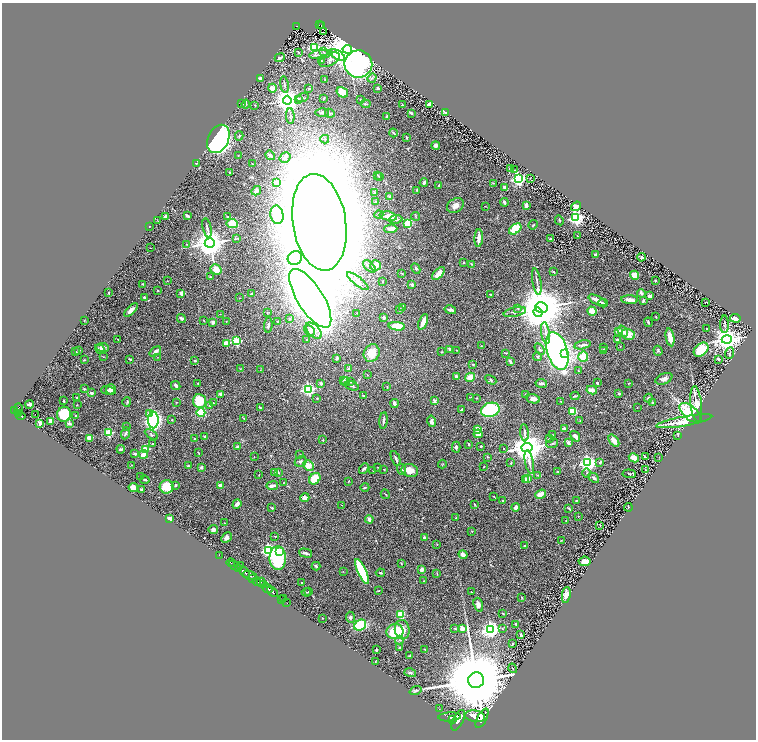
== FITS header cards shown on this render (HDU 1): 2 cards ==
NAXIS1  =                 1508
NAXIS2  =                 1475

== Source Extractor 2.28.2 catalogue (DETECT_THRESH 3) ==
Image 1508 x 1475 px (HDU 1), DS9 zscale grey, zoomed out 1/2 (1 PNG px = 2 x 2 image px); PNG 758 x 742 px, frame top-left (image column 1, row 1474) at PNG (2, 3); each listed source drawn as its Kron ellipse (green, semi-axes under 4 px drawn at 4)
Background 0.72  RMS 0.031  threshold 0.0922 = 3 sigma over >= 5 px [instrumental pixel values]
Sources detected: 480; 24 cannot appear on this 1/2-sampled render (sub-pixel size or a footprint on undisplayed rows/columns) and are neither listed nor drawn; the other 456 listed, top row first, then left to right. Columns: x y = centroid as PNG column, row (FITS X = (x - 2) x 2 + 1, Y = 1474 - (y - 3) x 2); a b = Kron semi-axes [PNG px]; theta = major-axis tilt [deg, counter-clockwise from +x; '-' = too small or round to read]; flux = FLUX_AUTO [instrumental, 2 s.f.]
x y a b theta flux
320 24 3 2 - 110
297 26 4 2 - 87
322 26 3 2 - 36
323 32 2 1 - 3.8
314 48 3 3 - 710
347 49 4 4 - 28000
324 51 3 3 - 6.4
298 52 3 1 - 4.5
321 54 12 3 7 20
337 55 8 4 -29 310
280 58 5 3 - 13
330 60 11 6 28 21
322 61 2 2 - 2.4
358 64 14 13 - 1700
260 78 3 3 - 16
372 78 5 3 - 8.9
325 79 3 2 - 2.8
284 85 8 2 -81 8
272 88 4 3 - 33
309 88 3 2 - 7.4
378 88 2 2 - 13
342 92 6 4 -32 77
302 97 6 2 15 7.4
324 98 3 2 - 6.3
287 100 4 4 - 5900
299 100 3 3 - 15
360 100 3 2 - 2.9
241 104 2 2 - 2.3
246 104 4 3 - 6.2
365 104 5 3 - 7.3
255 105 2 2 - 2.5
402 105 2 2 - 3.1
430 105 4 3 - 38
445 112 4 2 - 16
322 113 7 4 -1 13
330 113 5 3 - 7.4
411 113 4 2 - 8.1
290 116 8 3 -88 9.3
387 117 3 3 - 8.7
394 133 4 2 - 7
239 136 4 3 - 6.2
407 138 3 2 - 4.6
218 139 15 10 64 2300
325 139 4 3 - 7.8
436 145 4 3 - 19
270 155 5 2 - 14
238 156 2 2 - 2.5
285 157 6 5 - 19
196 163 2 2 - 3.1
252 164 2 1 - 2.4
510 168 3 2 - 7.8
515 170 3 2 - 2.5
230 173 3 2 - 7.2
377 175 3 2 - 3.9
379 177 2 2 - 2
530 178 2 1 - 3.1
518 179 4 4 - 1400
276 182 2 2 - 120
424 183 4 2 - 19
493 183 3 2 - 3.2
439 185 2 2 - 19
505 188 4 3 - 20
417 190 3 2 - 3.7
256 191 5 4 - 16
375 192 2 2 - 15
390 196 4 3 - 4.5
376 202 2 2 - 7.3
504 202 4 2 - 13
526 205 4 3 - 22
455 206 9 6 32 33
485 206 3 1 - 2.2
576 206 5 3 - 50
379 214 4 3 - 7.3
277 215 9 6 -78 230
166 216 3 2 - 15
187 216 4 2 - 13
388 216 9 4 -11 61
416 216 4 2 - 4.5
228 217 3 3 - 5.2
576 218 4 4 - 1500
396 219 6 4 7 12
559 220 5 3 - 5.7
158 221 2 2 - 2
319 222 49 26 -81 47000
408 223 4 3 - 330
232 224 5 4 - 90
533 225 5 2 - 4.1
149 226 2 1 - 3.8
207 228 10 2 -77 12
391 229 6 3 1 41
515 229 7 4 38 220
578 236 3 2 - 1.9
237 238 3 2 - 3.6
479 238 9 3 87 46
551 239 3 2 - 10
210 243 5 4 - 12000
186 244 2 2 - 2.4
150 248 2 1 - 2.2
595 254 3 3 - 9.1
641 257 4 3 - 8.6
295 258 7 6 - 32
463 262 3 2 - 3.9
472 264 3 2 - 3
375 265 5 5 - 58
369 266 8 2 -43 9.4
416 268 5 3 - 8.2
216 269 6 5 - 52
553 272 2 2 - 4
401 273 4 2 - 4.4
438 274 8 4 48 43
635 275 4 4 - 91
210 277 3 2 - 2.7
655 280 2 2 - 5.3
167 281 2 2 - 1.9
358 281 13 4 -38 27
537 281 13 2 -80 15
382 282 2 1 - 2.4
143 284 3 2 - 2.8
412 285 3 2 - 16
158 290 3 2 - 3.3
108 293 2 2 - 4.5
181 293 4 2 - 34
641 293 4 3 - 16
251 294 3 2 - 6.4
491 294 3 2 - 4.7
650 296 3 2 - 23
144 298 4 3 - 9.4
239 298 2 1 - 2.3
310 298 34 13 -58 13000
597 300 10 3 -26 33
630 300 8 3 -4 39
643 301 4 3 - 8.3
603 303 5 2 - 4.9
706 303 3 1 - 1.9
403 307 4 3 - 7.2
541 307 6 5 - 30000
518 308 3 3 - 5.3
400 309 4 3 - 7.2
131 310 9 4 43 29
450 310 6 3 -14 18
592 311 5 3 - 84
515 312 11 4 13 20
538 312 5 4 - 7600
267 313 3 3 - 3.1
356 313 2 1 - 3
220 314 2 1 - 1.5
384 317 2 2 - 26
656 317 2 2 - 3.6
181 318 5 3 - 16
735 318 5 3 - 53
290 319 4 3 - 4.9
84 321 2 2 - 2.5
204 321 2 2 - 2.7
226 321 2 2 - 2.5
213 322 3 2 - 22
278 322 4 3 - 7.3
423 322 8 3 69 41
648 322 5 3 - 8.2
724 324 9 3 -89 8.7
268 325 7 3 84 9.1
397 326 8 4 -6 170
706 329 2 2 - 8.9
310 330 6 4 -47 23
314 331 10 5 -46 34
618 331 4 3 - 24
623 331 6 4 -52 30
546 333 11 3 -82 19
628 334 7 5 -11 60
670 337 9 4 -79 72
118 339 2 2 - 3.3
727 339 5 4 - 7900
307 340 2 2 - 2.5
617 340 3 3 - 7.4
236 341 3 3 - 390
226 343 3 2 - 140
583 345 8 3 13 15
481 346 2 1 - 2.3
620 346 2 2 - 2.6
102 347 7 4 -9 17
603 347 2 2 - 2
100 349 5 3 - 12
449 349 2 2 - 35
539 349 6 3 -57 9.5
79 350 3 3 - 5.5
456 350 2 2 - 2.7
603 350 4 3 - 5
701 350 8 6 43 190
557 351 19 10 -73 2400
658 351 5 4 - 9.3
76 352 2 2 - 2.2
155 352 6 3 37 23
441 352 3 2 - 3.1
372 353 9 7 58 100
506 353 3 2 - 3.1
729 353 6 3 71 9.1
565 354 3 2 - 69
103 357 3 2 - 2.6
157 357 2 2 - 1.7
537 357 4 3 - 6
583 357 5 5 - 110
130 359 3 2 - 5.8
336 359 3 2 - 13
718 359 2 2 - 20
84 360 3 2 - 3.2
195 361 3 2 - 9.9
510 361 4 2 - 15
473 364 2 2 - 5.6
240 369 3 2 - 2.8
349 369 2 2 - 62
260 370 2 1 - 1.7
579 371 3 2 - 3.9
367 375 2 1 - 2.3
456 376 3 2 - 16
470 377 5 4 - 61
664 379 9 5 24 24
344 380 2 2 - 13
491 380 6 4 -29 8.6
346 381 4 4 - 14
350 382 4 3 - 7.4
198 383 2 2 - 3.2
321 383 4 3 - 9.2
541 383 6 2 -9 19
597 383 3 2 - 12
629 383 3 2 - 2.9
176 386 5 3 - 11
352 386 7 2 -18 11
387 387 3 2 - 4.1
84 389 4 3 - 4.2
111 389 5 5 - 48
308 389 4 3 - 1000
108 390 7 3 -2 14
592 390 5 3 - 31
91 393 3 2 - 13
525 394 3 3 - 5.1
619 394 3 2 - 10
221 395 2 2 - 69
363 395 2 1 - 3.5
575 396 4 2 - 8.4
77 398 2 2 - 6.1
317 398 3 2 - 4.5
471 398 3 2 - 3.4
477 398 2 2 - 2.9
648 398 4 4 - 10
533 399 7 4 -12 38
64 401 2 2 - 3.9
200 401 7 6 - 180
434 401 2 2 - 42
561 401 3 2 - 3.1
127 402 5 2 - 4
176 402 2 2 - 5.8
652 402 3 3 - 6
213 403 2 2 - 3.6
394 403 4 3 - 23
30 404 4 2 - 21
696 404 18 5 -84 86
77 405 2 1 - 3.1
209 406 3 3 - 4.1
260 407 3 2 - 5.7
637 407 2 2 - 1.6
18 409 6 3 90 690
462 409 3 2 - 10
490 410 9 7 16 570
15 411 3 2 - 480
573 411 4 3 - 150
149 413 3 2 - 37
201 413 4 4 - 240
690 413 13 6 -41 590
18 414 2 1 - 160
35 414 2 1 - 13
64 414 7 7 - 230
21 416 4 2 - 210
75 416 2 2 - 15
244 418 2 2 - 4.1
153 420 8 5 -89 1300
172 420 3 2 - 4.1
383 420 8 2 83 11
51 421 4 3 - 16
431 421 6 4 -77 23
580 421 3 2 - 4
684 421 28 5 10 92
40 423 4 3 - 14
69 423 3 2 - 28
126 427 2 2 - 2.2
564 428 2 2 - 26
477 429 4 3 - 65
108 433 3 3 - 400
125 433 6 4 70 12
524 433 8 3 -84 15
478 434 4 4 - 29
151 435 7 3 -33 9.7
553 435 3 2 - 2.3
678 435 3 2 - 2.9
205 436 3 2 - 7.1
575 436 6 3 -53 26
89 438 4 3 - 30
550 438 4 2 - 3.4
194 439 3 2 - 5
323 440 2 2 - 4.4
614 441 7 4 -50 35
153 443 3 2 - 3.3
552 443 6 2 18 7.1
569 443 4 3 - 15
468 444 2 2 - 6.4
481 446 2 2 - 5.8
237 447 2 2 - 42
456 447 5 3 - 12
527 448 5 4 - 13000
121 449 4 2 - 7.8
503 449 2 1 - 2.7
145 450 3 3 - 370
198 453 4 2 - 4.4
135 454 3 3 - 13
143 455 4 4 - 49
300 455 3 2 - 5.1
254 457 2 2 - 1.9
488 457 3 2 - 3
645 457 3 2 - 9.3
659 457 2 1 - 2
634 458 5 3 - 53
396 459 8 3 -65 14
301 461 6 5 - 15
529 462 12 3 -78 24
600 462 3 3 - 8.3
511 463 4 3 - 5.6
588 463 4 4 - 2200
442 464 4 2 - 3.9
132 465 3 2 - 2.4
308 465 6 4 -45 68
188 466 3 3 - 12
484 466 2 1 - 2.7
377 467 2 2 - 2.4
201 468 4 4 - 9.6
364 469 6 2 46 13
384 469 2 1 - 3.5
401 469 6 2 -68 6.5
373 470 2 2 - 2
410 470 8 6 -15 53
645 470 2 1 - 3
278 472 3 1 - 3.7
558 472 3 3 - 4.2
274 473 2 2 - 3
587 473 5 3 - 7.1
629 474 6 2 -5 6.4
259 475 2 2 - 2.2
538 475 3 3 - 3.8
141 476 3 2 - 3.1
594 478 6 4 -43 15
315 479 6 5 - 100
528 479 3 2 - 23
145 480 4 3 - 8.6
526 480 2 2 - 79
349 481 4 2 - 3.4
283 483 3 2 - 1.9
175 485 3 3 - 11
220 485 3 3 - 25
272 486 6 2 8 28
133 487 5 4 - 34
167 487 7 7 - 110
365 487 4 2 - 7.4
141 489 2 2 - 7.3
385 494 5 2 - 4.5
540 494 6 3 38 72
494 496 2 2 - 2.3
305 498 4 3 - 28
502 500 2 2 - 7.9
576 500 2 2 - 2.5
237 504 5 3 - 31
474 504 3 2 - 4.9
342 505 2 1 - 1.5
516 507 4 4 - 16
628 507 4 2 - 5.4
272 508 3 2 - 8
569 508 4 2 - 5.2
578 516 2 2 - 3.4
456 518 3 2 - 4.2
170 519 3 3 - 51
369 519 4 3 - 21
566 521 2 2 - 2
225 523 2 1 - 2.1
600 526 2 2 - 2
213 530 4 4 - 21
472 531 2 2 - 2.3
275 536 2 2 - 8.5
226 538 6 4 44 19
424 538 3 3 - 14
561 540 3 2 - 3.1
437 544 3 2 - 2.5
525 545 4 2 - 5.5
269 550 4 4 - 1300
280 552 3 2 - 61
305 553 7 3 -14 13
219 555 2 1 - 22
463 555 5 3 - 21
278 558 12 8 -88 420
584 561 6 4 6 53
231 563 4 2 - 290
401 564 2 2 - 3.8
235 566 7 2 -32 1400
240 566 2 1 - 28
316 566 4 2 - 7.9
239 569 2 2 - 460
422 570 2 2 - 73
343 571 3 2 - 3.1
362 571 14 4 -66 390
244 572 6 3 -46 2400
380 573 4 3 - 8.5
437 573 4 2 - 2.8
250 575 7 3 -15 1100
253 578 2 2 - 340
257 581 4 2 - 390
424 581 2 2 - 2.4
261 582 4 3 - 600
301 583 2 2 - 5.7
264 584 3 2 - 270
267 588 6 2 -32 1400
309 591 4 3 - 6.2
378 591 4 2 - 3.3
272 592 6 2 -41 1800
306 592 5 2 - 4.8
471 592 2 2 - 3.1
566 595 8 4 82 39
522 597 3 3 - 4.5
283 598 2 1 - 29
282 599 2 1 - 41
287 603 2 1 - 17
478 605 7 4 -73 26
503 613 2 1 - 2.8
401 614 4 3 - 100
350 617 5 4 - 9.3
322 618 2 1 - 3.2
516 624 3 2 - 12
360 625 6 5 - 300
455 628 4 3 - 4.3
462 629 3 2 - 95
491 629 4 4 - 2600
502 629 2 2 - 6.1
402 630 10 7 -82 87
395 632 8 7 - 210
521 635 2 2 - 13
399 640 4 3 - 9
513 644 4 2 - 3.8
399 648 2 2 - 3.4
425 649 3 2 - 2.1
376 650 3 2 - 8.2
409 656 4 3 - 4.8
375 662 2 1 - 3.7
513 668 5 1 - 2.6
410 673 6 3 -16 7.5
476 680 8 7 - 120000
415 691 6 3 19 8.9
439 709 2 2 - 1.9
475 716 10 5 -10 6600
450 717 11 4 3 4300
482 718 10 4 63 6000
453 719 3 2 - 1500
458 720 11 5 64 5200
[24 sub-pixel or undisplayed-footprint detections neither listed nor drawn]